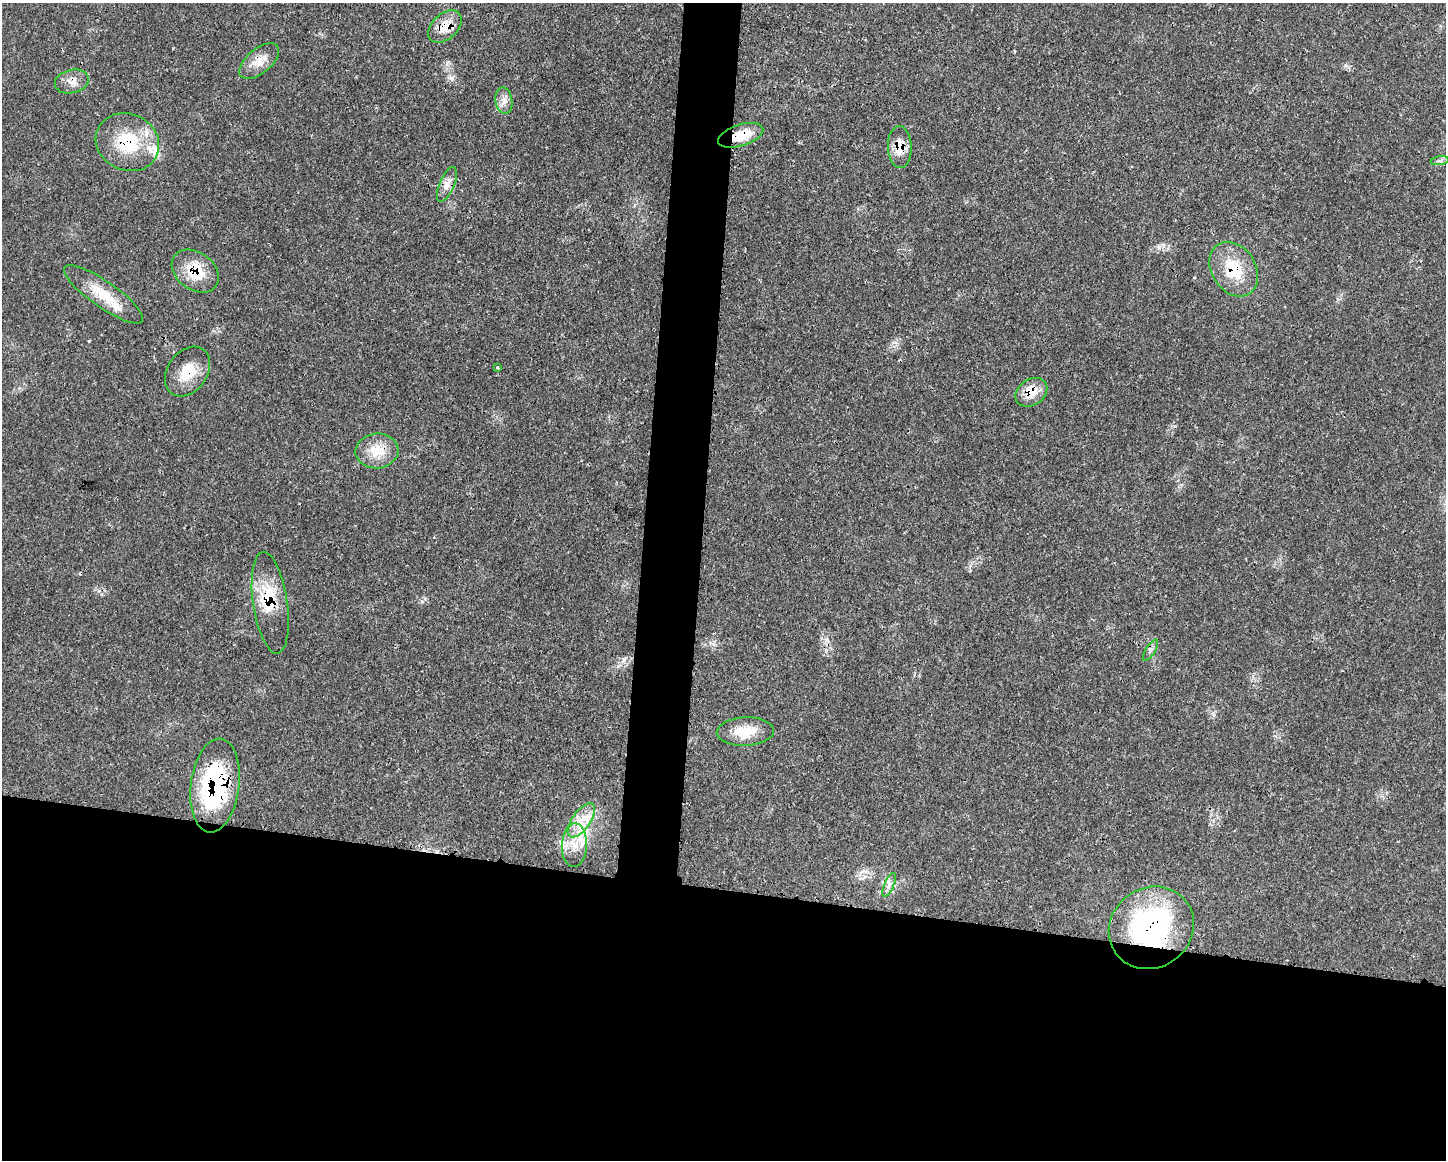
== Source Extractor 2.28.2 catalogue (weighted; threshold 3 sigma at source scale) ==
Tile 11 of 3 x 4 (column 2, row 4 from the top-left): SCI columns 1560-3003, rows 18-1175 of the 4675 x 4660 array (HDU 1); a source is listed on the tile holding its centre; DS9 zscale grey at full resolution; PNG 1448 x 1162 px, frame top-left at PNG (2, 3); each listed source drawn as its Kron ellipse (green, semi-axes under 4 px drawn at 4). Shown black and unused: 26% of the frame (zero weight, under 3 of 4 exposures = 2% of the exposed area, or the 3 px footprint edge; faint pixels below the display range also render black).
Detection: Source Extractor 2.28.2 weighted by HDU 2 'WHT'; one run over the whole footprint, this tile lists its part. Background 0.0771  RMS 0.0035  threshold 0.0159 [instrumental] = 3 sigma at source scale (4.5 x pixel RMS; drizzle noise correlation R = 1.50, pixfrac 1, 0.05/0.05 arcsec/px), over >= 5 px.
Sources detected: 27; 1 cosmic-ray / hot-pixel residue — neither listed nor drawn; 2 inside a brighter listed object's ellipse — not listed separately; the other 24 listed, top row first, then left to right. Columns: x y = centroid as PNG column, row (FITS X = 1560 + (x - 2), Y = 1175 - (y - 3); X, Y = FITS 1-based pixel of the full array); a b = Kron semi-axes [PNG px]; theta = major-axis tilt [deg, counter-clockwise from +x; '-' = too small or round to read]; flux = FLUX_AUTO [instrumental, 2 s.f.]
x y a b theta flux
445 27 19 12 43 7
259 61 24 12 40 5
72 81 17 11 13 3.4
504 100 13 8 -81 2.5
741 135 23 10 18 8.9
127 142 32 28 -25 20
900 147 21 12 -88 6
1440 161 9 4 9 0.98
447 184 18 7 66 2.9
1234 269 29 22 -58 14
195 271 26 18 -37 11
104 294 47 13 -35 11
497 367 3 3 - 0.75
187 371 27 19 54 9.1
1031 392 17 13 33 6.1
377 451 21 17 5 7.8
270 603 51 17 -82 15
1150 650 12 4 58 1.2
745 732 28 14 3 8.6
215 785 47 24 83 46
581 820 20 9 55 6
574 845 22 12 87 7.4
889 885 13 4 67 1.5
1151 928 44 40 36 66
Overlapping masked pixels (flux is a lower limit): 13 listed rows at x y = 445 27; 259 61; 72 81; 741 135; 127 142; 900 147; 1234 269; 195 271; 187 371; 1031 392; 270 603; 215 785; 1151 928
Unlisted compact peaks at least as high as the median listed source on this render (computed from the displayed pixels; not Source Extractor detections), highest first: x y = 451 78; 422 601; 1345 65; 89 341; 1159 247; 865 871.